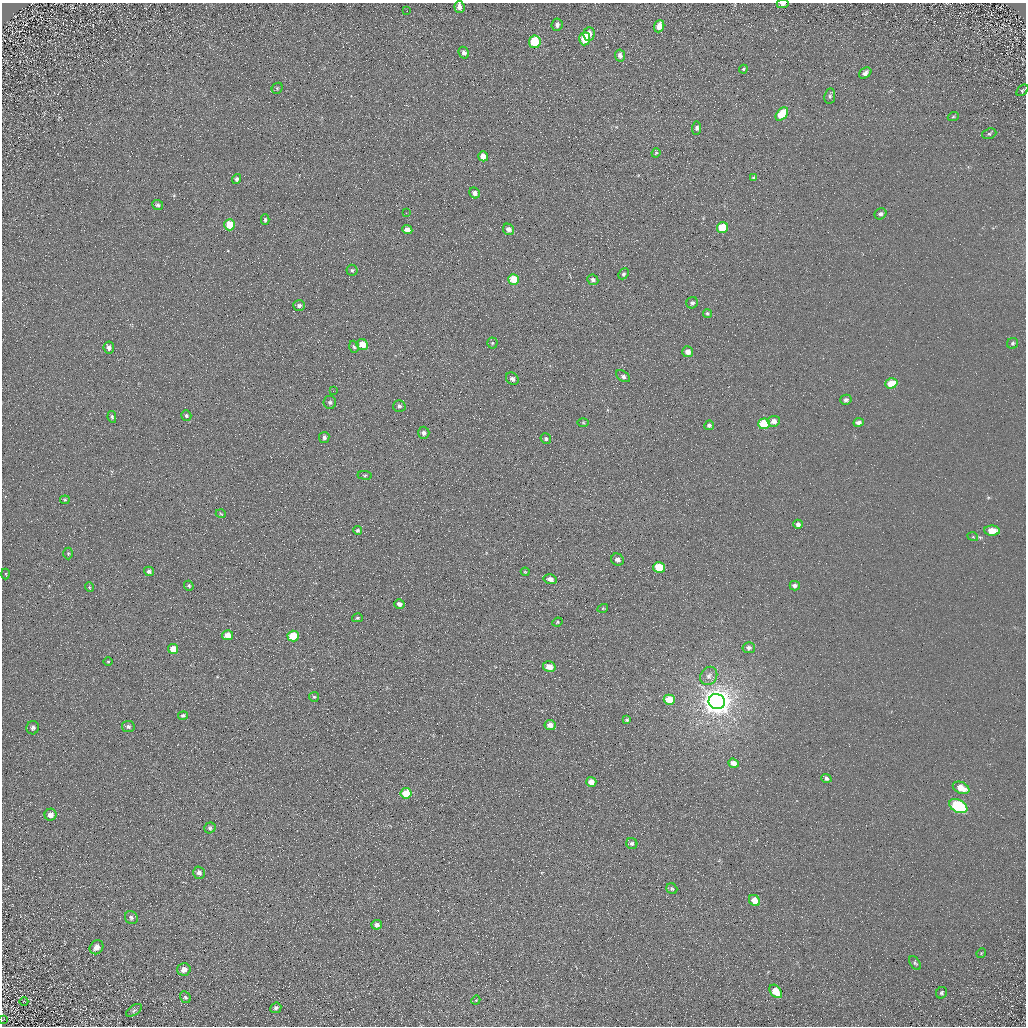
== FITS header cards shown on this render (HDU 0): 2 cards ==
NAXIS1  =                 1024 / Required FITS header
NAXIS2  =                 1024 / Required FITS header

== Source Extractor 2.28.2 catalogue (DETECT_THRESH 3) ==
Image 1024 x 1024 px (HDU 0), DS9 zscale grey, 1 PNG px = 1 image px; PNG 1028 x 1028 px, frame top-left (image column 1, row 1024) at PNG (2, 3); each listed source drawn as its Kron ellipse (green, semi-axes under 4 px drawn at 4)
Background 5.24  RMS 7.8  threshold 23.4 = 3 sigma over >= 5 px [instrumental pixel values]
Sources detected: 124; all 124 listed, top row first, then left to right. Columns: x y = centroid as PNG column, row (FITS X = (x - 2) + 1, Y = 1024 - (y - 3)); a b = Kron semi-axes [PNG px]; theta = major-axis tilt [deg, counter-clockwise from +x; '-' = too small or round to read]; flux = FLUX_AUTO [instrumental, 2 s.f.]
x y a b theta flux
783 4 6 3 1 1600
459 7 6 5 - 3000
407 11 2 2 - 770
557 25 6 5 - 1900
659 26 6 5 - 4800
589 34 7 5 87 3400
585 39 6 5 - 15000
535 42 6 5 - 20000
464 53 6 5 - 1900
620 55 6 5 - 2000
743 69 4 3 - 620
865 73 7 5 35 2200
277 88 6 5 - 710
1022 90 7 4 42 850
830 96 8 5 80 1300
782 114 8 5 51 17000
953 117 5 3 - 610
697 128 7 4 85 1400
989 134 7 5 18 1000
656 153 5 4 - 610
483 156 5 5 - 4300
754 178 4 4 - 950
237 179 5 4 - 1100
474 193 6 5 - 2500
158 205 5 5 - 1200
406 213 2 2 - 290
880 214 6 5 - 1300
265 220 5 3 - 920
230 225 5 5 - 11000
722 228 6 5 - 17000
508 229 6 5 - 2800
407 230 5 4 - 3900
352 270 5 5 - 980
623 274 6 4 47 960
513 279 5 5 - 11000
593 280 6 5 - 1900
692 303 6 5 - 1300
299 306 6 5 - 1500
707 313 5 4 - 800
492 343 5 5 - 760
1013 343 6 5 - 980
362 345 6 5 - 7200
109 347 6 5 - 2100
354 347 6 4 -72 900
688 352 5 5 - 3300
623 376 7 5 -35 1500
512 379 7 5 -43 1800
891 383 6 5 - 11000
333 391 3 3 - 470
846 400 6 5 - 1400
330 402 6 6 - 1300
399 406 6 6 - 1500
186 415 5 4 - 1000
112 417 6 4 -80 950
774 421 6 5 - 3200
859 422 5 4 - 1800
583 423 6 4 -1 540
764 424 6 5 - 21000
709 425 5 4 - 1300
424 433 6 5 - 1500
324 437 5 5 - 1500
546 439 5 5 - 1000
365 475 7 4 -6 590
65 500 5 4 - 560
221 514 5 3 - 480
798 524 4 4 - 1500
357 530 4 4 - 950
992 531 8 5 -2 6400
973 537 5 3 - 500
68 553 6 5 - 790
617 560 6 6 - 2400
659 567 6 5 - 19000
149 571 5 4 - 1400
525 572 4 3 - 550
6 574 5 3 - 610
550 579 6 5 - 2900
189 586 5 4 - 910
795 586 5 5 - 1500
89 587 5 3 - 500
399 604 5 4 - 2400
603 608 5 3 - 470
357 618 5 4 - 850
557 622 5 4 - 620
227 635 5 5 - 5400
293 636 5 5 - 15000
749 648 6 5 - 1600
173 649 5 5 - 7300
108 661 5 3 - 450
549 667 6 5 - 5700
709 676 9 8 - 2800
314 697 5 5 - 910
669 700 5 5 - 11000
717 702 8 7 - 820000
183 716 5 4 - 1200
627 720 4 4 - 710
550 725 6 5 - 3800
128 727 6 5 - 1300
33 728 7 6 - 1400
734 763 5 4 - 3700
826 778 5 4 - 1200
591 782 5 5 - 4900
961 788 9 5 -25 7300
406 793 5 5 - 13000
958 806 9 6 -26 59000
50 815 6 6 - 3500
210 828 6 5 - 1300
632 843 6 5 - 1400
199 873 6 5 - 2400
672 889 6 5 - 950
754 900 6 5 - 6900
131 917 7 6 - 1500
377 925 5 5 - 2400
96 947 7 6 - 3400
981 953 5 4 - 540
915 963 8 4 -57 910
184 969 6 6 - 3800
776 991 7 5 -49 12000
942 993 6 5 - 1000
185 997 6 5 - 1000
476 1000 5 3 - 520
24 1002 4 2 - 320
276 1008 6 5 - 1100
134 1010 9 5 35 1100
2 1020 3 2 - 890
At the frame edge (FLAGS 8, measured only in part): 3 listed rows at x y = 783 4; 459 7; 2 1020